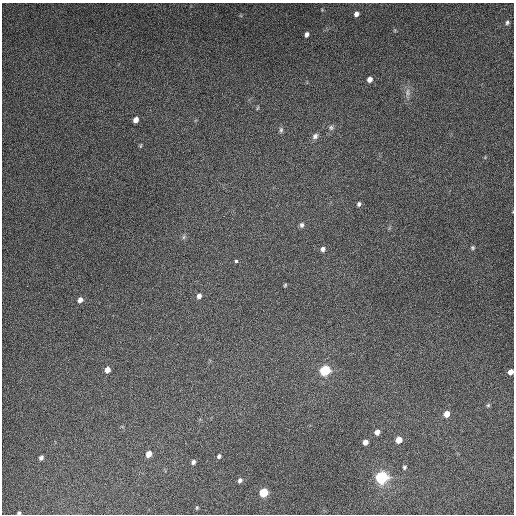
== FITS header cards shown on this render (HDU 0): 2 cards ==
NAXIS1  =                  512
NAXIS2  =                  512

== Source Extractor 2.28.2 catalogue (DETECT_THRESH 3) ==
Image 512 x 512 px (HDU 0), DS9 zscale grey, 1 PNG px = 1 image px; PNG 516 x 516 px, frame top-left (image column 1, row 512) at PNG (2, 3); no overlay
Background 5040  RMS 310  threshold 940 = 3 sigma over >= 5 px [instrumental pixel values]
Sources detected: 39; all 39 listed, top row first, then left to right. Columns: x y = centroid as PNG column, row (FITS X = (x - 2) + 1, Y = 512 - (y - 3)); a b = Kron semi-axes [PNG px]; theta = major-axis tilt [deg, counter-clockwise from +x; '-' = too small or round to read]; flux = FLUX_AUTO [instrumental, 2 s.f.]
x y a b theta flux
322 10 5 4 - 2.1e+04
356 14 6 5 - 9.1e+04
507 22 6 5 - 4.6e+04
307 34 6 4 69 7.0e+04
370 79 5 5 - 1.1e+05
407 92 11 7 -90 1.0e+05
257 108 6 3 70 2.1e+04
136 120 5 4 - 1.3e+05
331 128 7 7 - 5.5e+04
281 130 8 5 90 4.5e+04
315 136 8 7 - 7.8e+04
141 146 7 3 81 2.4e+04
359 204 6 5 - 4.9e+04
302 225 7 6 - 5.4e+04
184 237 6 4 88 3.9e+04
472 248 5 5 - 3.4e+04
323 249 6 5 - 7.1e+04
236 261 3 3 - 7.3e+04
285 285 4 4 - 2.7e+04
199 296 7 6 - 8.4e+04
80 300 6 5 - 9.9e+04
107 370 6 5 - 1.3e+05
325 370 8 7 - 9.7e+05
511 372 5 4 - 1.4e+05
488 405 6 5 - 3.2e+04
447 414 6 6 - 1.7e+05
377 432 6 5 - 1.1e+05
399 440 6 5 - 2.0e+05
365 442 5 4 - 1.1e+05
149 454 6 5 - 1.6e+05
219 456 5 4 - 4.2e+04
41 458 5 4 - 6.4e+04
193 462 5 5 - 6.1e+04
404 467 5 5 - 3.7e+04
382 477 10 8 13 1.5e+06
240 480 7 6 - 5.8e+04
264 493 6 6 - 6.2e+05
197 508 5 3 - 2.4e+04
19 513 4 3 - 3.1e+04
At the frame edge (FLAGS 8, measured only in part): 2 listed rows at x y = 511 372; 19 513